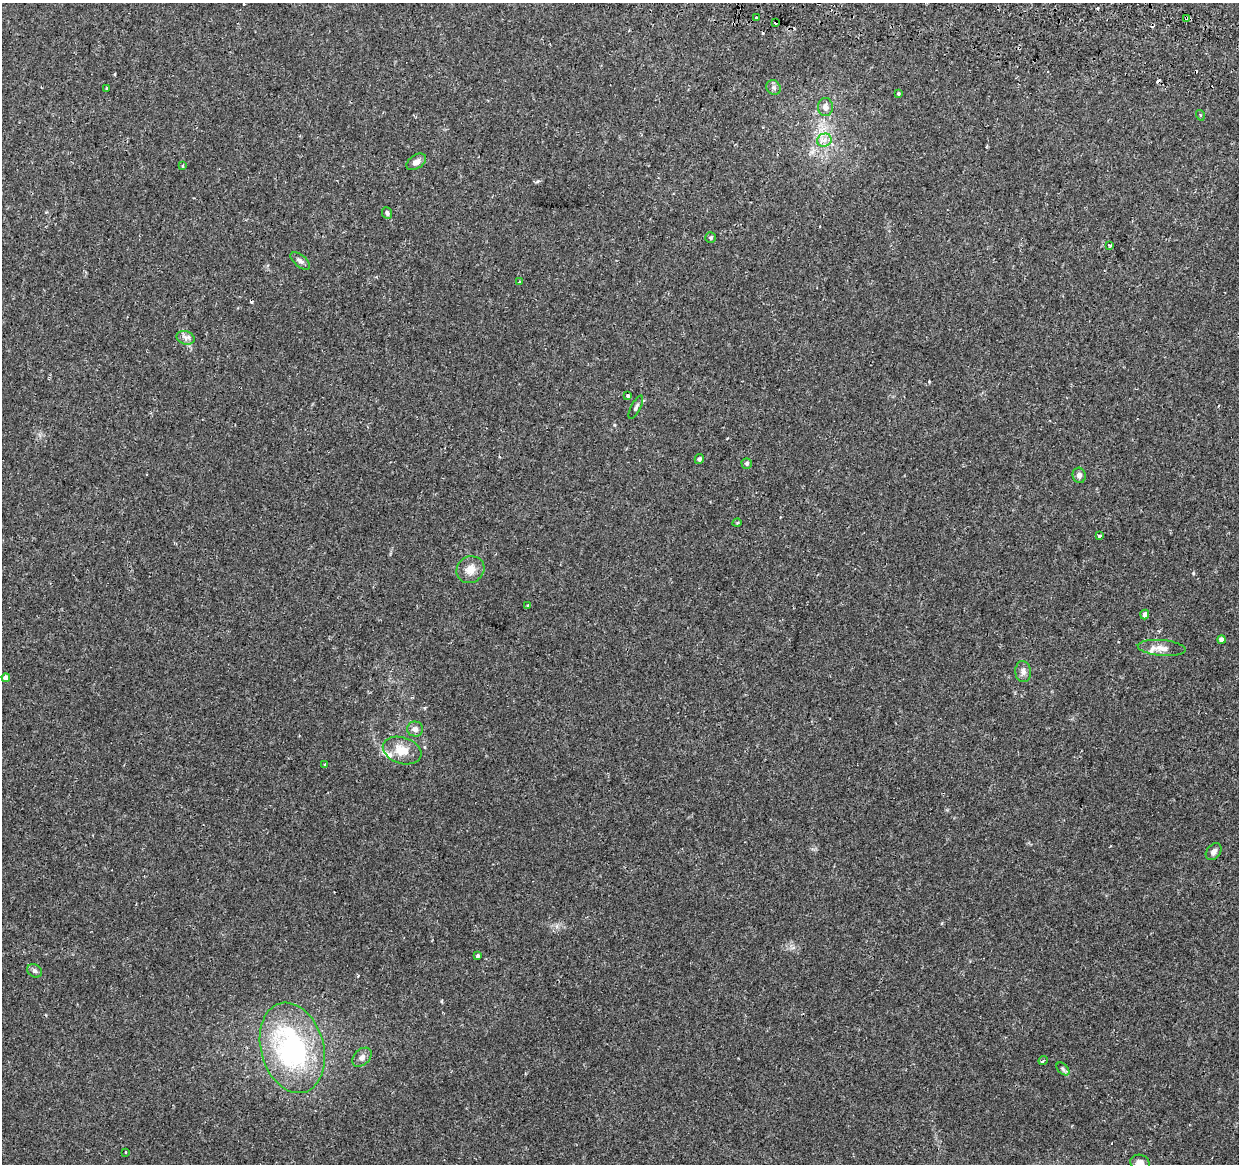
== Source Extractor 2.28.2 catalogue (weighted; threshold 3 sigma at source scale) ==
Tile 10 of 4 x 4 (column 2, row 3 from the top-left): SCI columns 1257-2493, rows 1494-2655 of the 4979 x 5250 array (HDU 1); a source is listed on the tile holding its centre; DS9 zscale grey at full resolution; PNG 1241 x 1166 px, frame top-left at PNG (2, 3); each listed source drawn as its Kron ellipse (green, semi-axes under 4 px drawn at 4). Shown black and unused: <1% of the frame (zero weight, under 2 of 3 exposures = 3% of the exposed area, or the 3 px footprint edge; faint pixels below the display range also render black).
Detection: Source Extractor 2.28.2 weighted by HDU 2 'WHT'; one run over the whole footprint, this tile lists its part. Background 0.0313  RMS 0.0031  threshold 0.0141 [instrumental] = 3 sigma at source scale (4.5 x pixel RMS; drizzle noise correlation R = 1.50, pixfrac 1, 0.0396/0.0396 arcsec/px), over >= 5 px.
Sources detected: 56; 12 cosmic-ray / hot-pixel residue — neither listed nor drawn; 1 inside a brighter listed object's ellipse — not listed separately; the other 43 listed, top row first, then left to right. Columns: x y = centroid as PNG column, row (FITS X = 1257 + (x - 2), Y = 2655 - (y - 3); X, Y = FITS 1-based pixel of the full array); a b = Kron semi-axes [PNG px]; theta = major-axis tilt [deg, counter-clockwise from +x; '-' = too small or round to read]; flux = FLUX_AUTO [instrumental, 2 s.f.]
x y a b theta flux
757 18 4 3 - 1.7
1187 19 4 3 - 7.2
775 23 3 2 - 2.9
773 87 8 6 -48 0.82
107 88 3 2 - 0.38
898 94 3 3 - 0.47
825 107 9 7 -86 1.3
1200 115 5 3 - 0.34
824 140 7 6 - 1.4
416 162 11 6 34 1.6
183 166 4 3 - 0.45
387 213 6 5 - 0.76
711 238 5 5 - 0.56
1110 245 3 3 - 0.79
300 261 11 6 -39 1.1
520 282 3 3 - 1.2
186 338 9 6 -15 1.2
628 395 3 3 - 0.87
636 407 13 4 63 0.79
699 459 5 4 - 0.77
747 463 5 5 - 0.68
1079 475 8 6 -74 1.1
737 523 5 3 - 0.33
1100 536 4 3 - 3.1
470 570 14 13 - 3.3
528 605 3 3 - 0.75
1145 614 5 4 - 1.3
1222 640 4 4 - 1.3
1162 648 24 8 -5 3
1023 672 10 8 -84 1.5
6 678 4 4 - 1.9
415 729 8 7 - 1.5
402 751 20 13 -18 5.2
325 764 4 2 - 0.33
1214 852 9 6 49 1.2
478 956 4 3 - 0.67
35 971 8 6 -32 0.84
292 1048 46 31 -75 53
362 1057 11 7 44 1.5
1043 1061 5 3 - 0.62
1063 1069 8 4 -46 0.7
126 1152 3 2 - 0.49
1140 1163 10 8 -20 2.3
Overlapping masked pixels (flux is a lower limit): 1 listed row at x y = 1187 19
Isophote crosses this tile's border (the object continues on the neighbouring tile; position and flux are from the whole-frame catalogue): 1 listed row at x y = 1140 1163